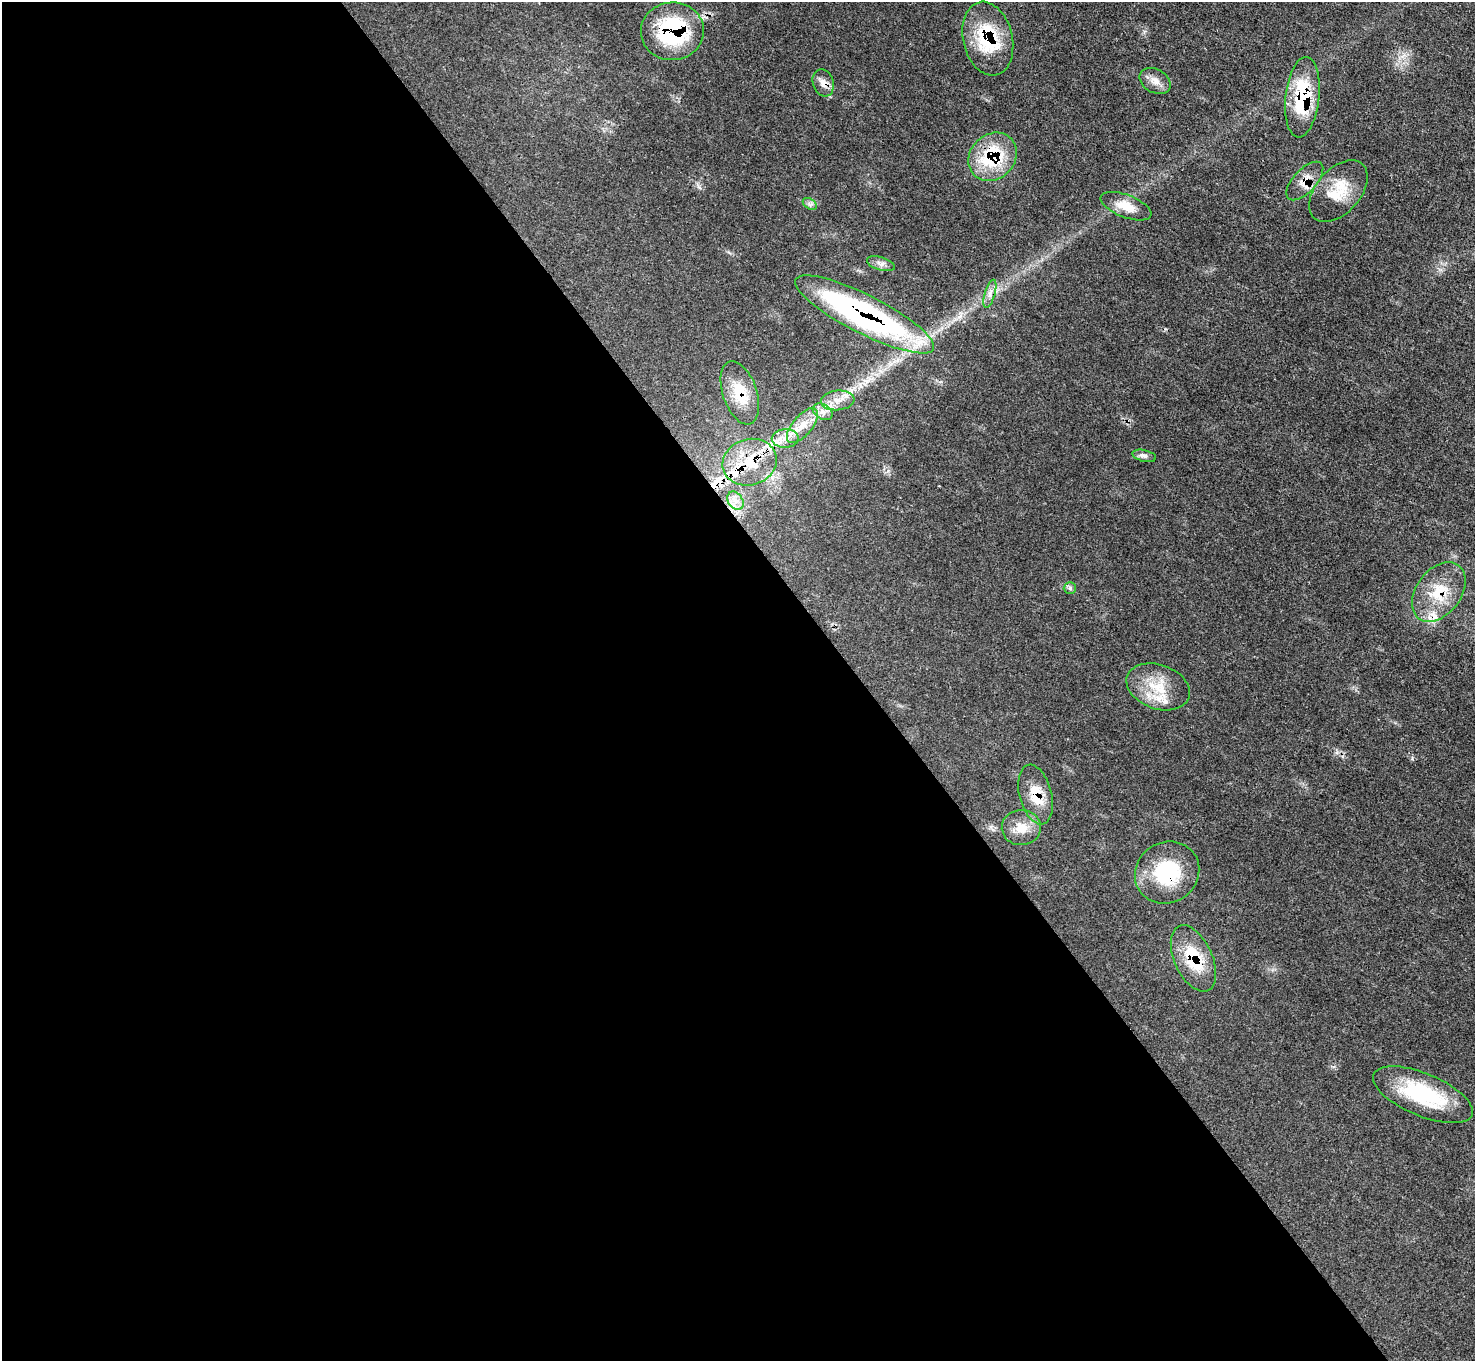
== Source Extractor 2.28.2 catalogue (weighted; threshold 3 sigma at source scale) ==
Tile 9 of 4 x 4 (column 1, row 3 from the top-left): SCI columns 2-1474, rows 1657-3015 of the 5895 x 5889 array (HDU 1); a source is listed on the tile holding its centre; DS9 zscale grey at full resolution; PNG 1477 x 1363 px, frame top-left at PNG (2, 2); each listed source drawn as its Kron ellipse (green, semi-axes under 4 px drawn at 4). Shown black and unused: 58% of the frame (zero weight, under 3 of 4 exposures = <1% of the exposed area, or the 3 px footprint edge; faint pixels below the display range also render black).
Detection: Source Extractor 2.28.2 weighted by HDU 2 'WHT'; one run over the whole footprint, this tile lists its part. Background 0.0784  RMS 0.004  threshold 0.0178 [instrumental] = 3 sigma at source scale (4.5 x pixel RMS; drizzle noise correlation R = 1.50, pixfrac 1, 0.05/0.05 arcsec/px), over >= 5 px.
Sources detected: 34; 1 cosmic-ray / hot-pixel residue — neither listed nor drawn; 4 inside a brighter listed object's ellipse — not listed separately; the other 29 listed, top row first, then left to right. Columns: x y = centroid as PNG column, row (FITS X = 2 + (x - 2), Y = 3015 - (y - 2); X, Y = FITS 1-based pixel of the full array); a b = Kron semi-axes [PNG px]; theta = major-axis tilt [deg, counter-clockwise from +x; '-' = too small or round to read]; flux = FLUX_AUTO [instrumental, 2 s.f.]
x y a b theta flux
672 31 31 29 5 44
988 39 37 24 -77 26
1155 81 16 11 -28 3.7
823 83 14 10 -72 3.1
1302 97 40 17 84 27
993 157 26 22 44 27
1305 181 24 11 47 5.7
1338 191 36 22 48 13
810 204 8 5 -35 1
1126 206 27 11 -21 7
881 264 14 6 -16 1.9
990 294 15 5 74 2.4
865 314 77 19 -27 120
740 393 33 17 -71 12
838 400 17 10 6 4.6
823 412 11 7 -30 2.4
802 426 21 10 50 6.2
785 438 13 9 2 4.3
1144 456 12 5 -13 1.5
750 462 27 23 16 17
735 501 10 7 -56 2.6
1070 588 6 6 - 0.99
1439 592 33 22 53 16
1158 687 33 22 -20 14
1036 794 30 16 -75 10
1021 828 19 17 1 6.9
1167 872 33 30 34 26
1193 958 35 19 -66 18
1423 1095 53 21 -23 32
Overlapping masked pixels (flux is a lower limit): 14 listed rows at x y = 672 31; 988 39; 823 83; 1302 97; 993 157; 1305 181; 1338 191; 865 314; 740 393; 750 462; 1439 592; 1036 794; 1167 872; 1193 958
Unlisted compact peaks at least as high as the median listed source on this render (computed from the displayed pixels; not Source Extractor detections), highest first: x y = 1412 759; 699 187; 888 471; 991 827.